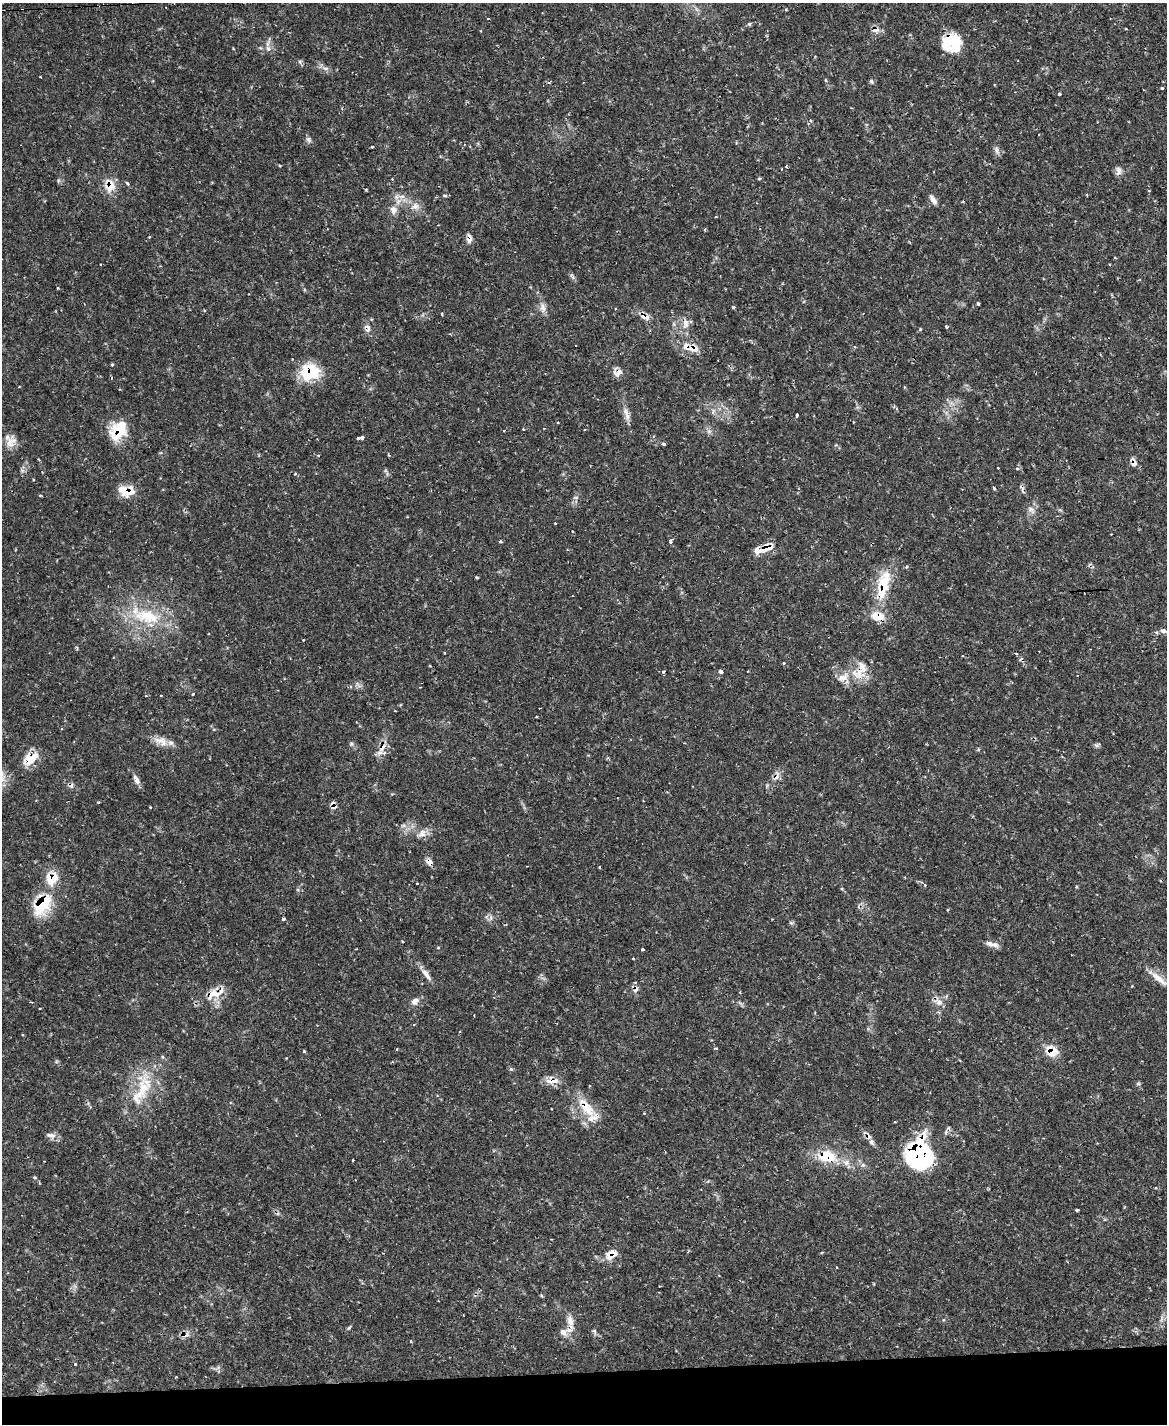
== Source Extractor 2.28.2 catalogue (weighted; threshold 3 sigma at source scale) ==
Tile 10 of 4 x 3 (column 2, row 3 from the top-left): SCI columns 1165-2329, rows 238-1659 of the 4658 x 4633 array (HDU 1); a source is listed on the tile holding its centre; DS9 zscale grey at full resolution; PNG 1169 x 1426 px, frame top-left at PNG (2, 3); no overlay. Shown black and unused: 4% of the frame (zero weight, under 2 of 3 exposures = <1% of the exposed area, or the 3 px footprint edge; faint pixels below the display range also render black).
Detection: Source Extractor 2.28.2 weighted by HDU 2 'WHT'; one run over the whole footprint, this tile lists its part. Background 0.119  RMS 0.0032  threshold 0.0145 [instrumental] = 3 sigma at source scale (4.5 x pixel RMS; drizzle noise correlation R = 1.50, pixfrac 1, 0.05/0.05 arcsec/px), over >= 5 px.
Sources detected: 172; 1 inside a brighter object's white glare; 12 cosmic-ray / hot-pixel residue — not listed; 13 inside a brighter listed object's ellipse — not listed separately; the other 146 listed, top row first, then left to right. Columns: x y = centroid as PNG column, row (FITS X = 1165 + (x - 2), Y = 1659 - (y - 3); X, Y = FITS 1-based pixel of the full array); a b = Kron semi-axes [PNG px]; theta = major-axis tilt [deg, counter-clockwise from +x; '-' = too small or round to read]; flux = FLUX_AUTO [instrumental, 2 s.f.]
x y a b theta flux
749 24 5 4 - 0.62
875 30 9 6 23 2.1
953 41 23 17 -28 9.4
268 49 9 6 -49 1.2
300 61 6 4 18 0.48
325 68 9 4 7 0.85
40 77 3 2 - 0.22
825 80 5 3 - 0.31
871 81 6 4 -73 0.57
1162 89 3 3 - 1.4
1059 94 3 3 - 1.4
811 120 5 4 - 0.42
308 140 9 6 -60 0.91
372 147 3 2 - 0.26
997 150 12 6 -71 1.2
279 165 4 2 - 0.28
787 167 4 3 - 0.54
1119 171 12 7 88 1.4
759 178 4 3 - 0.41
127 183 5 4 - 0.54
110 186 18 13 -87 4.9
444 195 5 3 - 0.36
401 196 12 4 -4 1.4
933 199 14 6 -54 1.5
415 206 13 9 25 2.2
393 210 10 8 -69 2
716 217 3 3 - 0.27
705 230 5 3 - 0.29
469 239 13 6 87 1.5
100 264 2 2 - 0.26
572 277 11 4 -54 0.72
58 288 3 3 - 0.28
978 303 3 3 - 0.54
733 307 4 3 - 0.56
543 308 12 8 -75 1.9
615 308 3 2 - 0.34
442 314 3 3 - 0.39
645 316 14 7 -30 2.3
686 323 16 8 -86 2.5
946 327 5 3 - 0.35
367 328 12 8 -70 1.6
920 329 4 4 - 0.38
691 348 25 10 -16 5
112 364 3 3 - 0.49
310 372 22 20 8 13
618 372 11 10 - 2.2
626 412 13 8 -70 2.1
713 412 9 4 65 0.87
796 415 3 2 - 0.62
558 423 3 3 - 0.32
544 428 3 2 - 0.46
523 429 3 2 - 0.49
504 430 3 3 - 0.38
709 431 6 5 - 0.73
119 433 25 19 1 8.9
362 437 5 3 - 4
653 437 5 4 - 0.49
10 442 18 12 57 3.2
663 444 4 3 - 0.46
318 455 4 2 - 0.23
1134 463 10 6 -82 1.7
1017 469 5 4 - 0.53
295 474 4 3 - 0.35
33 480 3 2 - 0.26
994 488 4 3 - 0.59
126 491 20 12 -10 5.7
1031 510 12 8 -41 1.6
555 523 2 2 - 0.29
572 532 3 3 - 0.41
670 541 6 4 87 0.72
500 542 4 3 - 0.49
764 548 26 9 18 5.2
906 567 5 3 - 0.37
477 577 4 2 - 0.38
883 585 41 14 76 13
147 616 39 22 -5 18
1163 631 8 6 -15 1.1
963 656 3 3 - 0.38
784 663 4 3 - 0.28
862 666 28 11 -73 4.7
663 671 3 3 - 3.5
721 672 4 4 - 1
843 677 17 10 24 3.4
351 686 5 3 - 0.37
193 694 3 3 - 0.9
146 696 4 3 - 0.25
61 729 3 3 - 0.31
161 741 21 11 -22 3.4
351 744 6 6 - 0.58
1097 745 8 5 17 0.66
382 747 18 7 58 2.9
30 759 19 12 38 7.1
777 776 14 7 64 1.8
136 780 15 6 -64 1.6
98 802 3 3 - 0.34
150 807 3 2 - 0.29
333 807 9 7 26 1.1
403 826 9 4 -8 0.89
422 833 15 10 35 2.4
429 862 9 8 - 1.7
49 877 11 8 82 3.5
417 883 2 2 - 0.24
1076 887 4 3 - 0.38
43 903 30 16 57 15
283 919 3 3 - 0.69
791 923 6 5 - 0.57
990 944 12 7 -20 1.9
438 948 4 3 - 0.28
643 949 3 3 - 0.56
426 974 19 6 -56 2.3
1158 978 33 7 -39 3.3
1132 986 3 3 - 0.24
635 989 11 8 -50 1.4
740 992 3 3 - 0.29
215 994 33 13 26 5.7
415 1001 9 7 31 1.9
939 1002 12 9 -55 2.4
414 1025 4 3 - 0.27
716 1048 4 3 - 0.45
304 1051 3 3 - 0.47
1052 1051 14 12 -21 5.4
163 1057 5 3 - 0.4
511 1069 5 4 - 0.44
552 1081 18 10 -1 3
1138 1084 6 5 - 0.55
143 1087 28 16 -80 9.6
586 1107 31 13 -49 8.8
894 1122 3 2 - 0.45
51 1135 15 8 -14 1.6
868 1136 8 7 - 1.2
920 1156 30 22 -82 48
827 1157 24 15 -6 9.8
353 1160 3 2 - 0.23
863 1165 6 6 - 0.78
1077 1210 3 3 - 0.49
822 1252 5 3 - 0.27
611 1254 13 9 34 4.5
836 1267 3 2 - 0.22
541 1295 5 3 - 0.38
943 1320 5 3 - 0.3
570 1321 20 8 -75 3.1
594 1331 8 5 -59 0.65
563 1332 11 8 -37 1.9
186 1335 14 7 33 1.8
411 1341 4 3 - 0.3
75 1364 3 3 - 0.57
Overlapping masked pixels (flux is a lower limit): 32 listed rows (the first 20) at x y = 875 30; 953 41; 110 186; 469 239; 645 316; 367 328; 691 348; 310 372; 618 372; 119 433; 1134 463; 126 491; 764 548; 883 585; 862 666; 382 747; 30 759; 777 776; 333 807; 429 862
Unlisted compact peaks at least as high as the median listed source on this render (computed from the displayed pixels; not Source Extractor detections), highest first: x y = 349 1328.